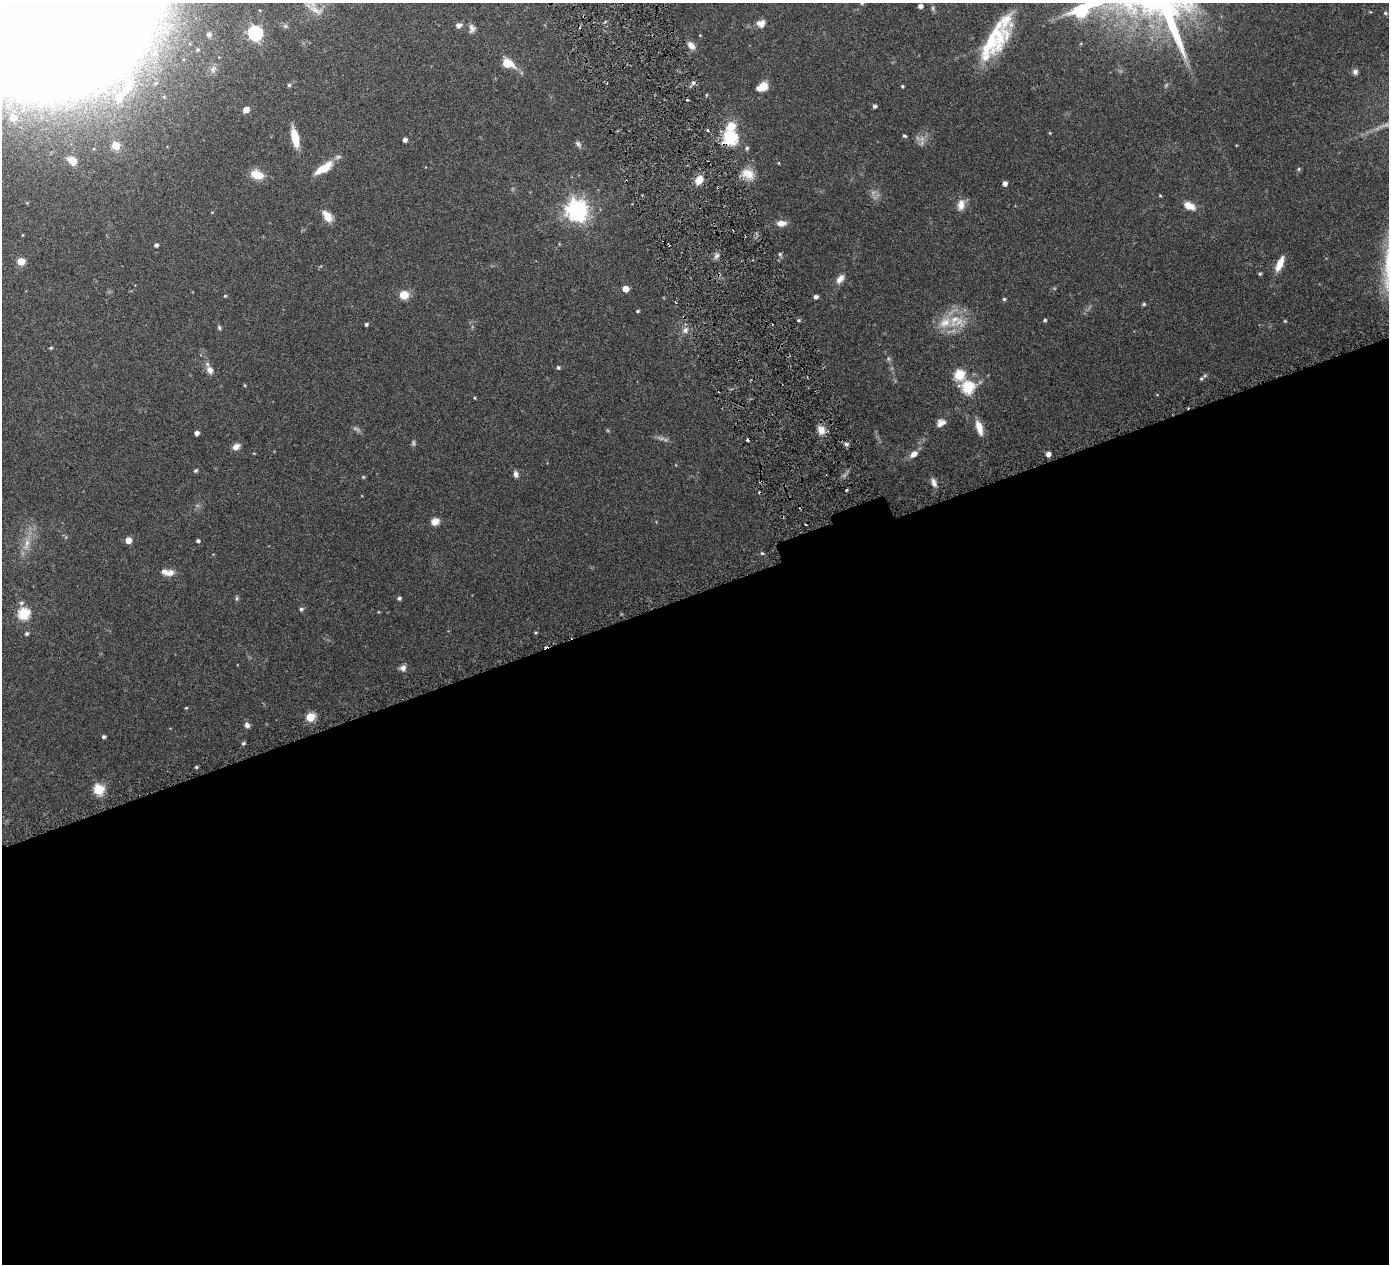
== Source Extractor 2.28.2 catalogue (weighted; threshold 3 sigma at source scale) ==
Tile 15 of 4 x 4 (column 3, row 4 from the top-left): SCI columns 2787-4173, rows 189-1450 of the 5576 x 5554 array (HDU 1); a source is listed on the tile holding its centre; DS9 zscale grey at full resolution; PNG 1391 x 1266 px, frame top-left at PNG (2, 3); no overlay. Shown black and unused: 53% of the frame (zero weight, under 3 of 6 exposures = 1% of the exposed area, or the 3 px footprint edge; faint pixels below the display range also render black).
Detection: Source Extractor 2.28.2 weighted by HDU 2 'WHT'; one run over the whole footprint, this tile lists its part. Background 0.0801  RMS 0.0034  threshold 0.0139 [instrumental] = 3 sigma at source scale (4.09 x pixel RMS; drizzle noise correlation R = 1.36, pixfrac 0.8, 0.05/0.05 arcsec/px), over >= 5 px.
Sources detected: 124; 6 too faint to see at this stretch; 5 cosmic-ray / hot-pixel residue — not listed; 4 inside a brighter listed object's ellipse — not listed separately; the other 109 listed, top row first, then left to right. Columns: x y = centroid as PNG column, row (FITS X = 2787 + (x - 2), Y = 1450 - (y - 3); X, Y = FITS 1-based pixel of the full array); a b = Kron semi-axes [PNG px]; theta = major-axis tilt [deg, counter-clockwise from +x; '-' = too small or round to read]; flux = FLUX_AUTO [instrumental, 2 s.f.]
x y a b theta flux
862 3 5 4 - 0.51
920 6 4 4 - 1.3
933 8 9 4 -82 0.58
316 10 23 8 -27 3.1
1385 13 6 5 - 0.5
761 24 9 8 - 2.1
458 25 6 5 - 1.4
472 28 11 8 87 1.3
255 33 6 6 - 60
209 35 5 5 - 1.1
990 43 49 18 71 15
691 46 11 7 -49 1.8
507 63 7 5 -23 9.6
1355 72 8 7 - 0.95
693 83 6 5 - 0.78
289 85 5 4 - 0.54
902 86 4 3 - 0.34
762 87 12 8 25 4.3
8 105 13 8 42 2.8
875 106 4 4 - 0.86
246 110 5 4 - 2.8
13 118 7 7 - 3.3
731 126 6 5 - 10
1050 133 5 3 - 0.27
904 136 5 3 - 0.44
295 138 20 7 -77 6.4
731 138 7 6 - 38
405 140 4 4 - 1.1
578 144 10 6 -46 0.86
116 146 5 5 - 10
747 148 6 5 - 0.6
72 160 11 8 -42 3.9
779 163 5 3 - 0.24
324 168 23 9 32 6.4
1299 169 5 5 - 0.41
748 174 18 13 -36 4.2
257 175 17 10 -18 4.4
699 180 9 6 64 4.2
1005 183 4 4 - 1.5
1160 196 4 3 - 0.3
961 205 15 9 80 2.5
1189 206 15 9 -25 3
577 210 8 7 - 210
327 216 13 8 -52 3.7
781 223 13 7 4 2
156 245 4 4 - 0.81
780 254 5 5 - 0.46
716 256 9 7 61 1
21 261 7 7 - 3.1
1280 264 19 7 67 3.7
1260 274 5 4 - 0.39
840 279 13 8 55 2
626 289 5 5 - 3.3
404 295 10 9 - 3.7
225 296 4 4 - 0.31
816 297 5 4 - 0.77
1004 299 4 4 - 0.46
1144 304 5 4 - 0.5
637 311 4 3 - 0.41
955 319 26 14 55 7.6
799 320 4 4 - 0.43
1045 320 4 3 - 0.49
1285 321 5 3 - 0.28
366 324 4 4 - 0.63
219 327 6 4 -74 0.51
685 330 8 7 - 1.6
51 348 4 3 - 0.37
558 367 5 5 - 0.48
210 370 10 7 -63 1.9
959 375 6 6 - 18
1201 379 5 5 - 0.43
245 385 5 3 - 0.26
968 388 7 6 - 28
475 398 4 3 - 0.29
941 423 11 8 30 1.9
979 428 17 7 -73 3.4
821 430 11 9 -75 2.7
196 433 4 4 - 1.3
846 444 5 5 - 0.68
236 447 9 6 32 1.8
914 454 10 6 36 2.2
1048 454 4 4 - 1.5
195 471 5 4 - 0.55
516 474 10 6 -74 1.1
363 477 5 4 - 0.31
933 482 12 6 -68 1.4
846 490 4 2 - 0.28
435 521 9 7 16 2.3
128 540 5 5 - 2.9
198 541 4 4 - 0.64
27 544 20 7 77 3.3
762 553 5 4 - 0.4
169 573 13 8 24 2
237 598 6 4 88 0.45
399 598 4 4 - 0.68
21 603 7 6 - 0.83
301 609 5 5 - 0.65
378 612 4 3 - 0.21
24 614 6 6 - 28
536 632 4 3 - 0.32
27 634 5 4 - 0.63
403 668 8 7 - 1.2
186 708 4 4 - 0.29
310 717 5 5 - 11
247 725 7 6 - 1.1
104 737 4 3 - 0.72
243 743 4 3 - 0.68
196 767 4 3 - 0.39
99 790 6 5 - 22
Overlapping masked pixels (flux is a lower limit): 1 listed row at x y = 731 138
Isophote crosses this tile's border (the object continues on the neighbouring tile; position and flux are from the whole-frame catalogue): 2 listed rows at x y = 862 3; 316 10